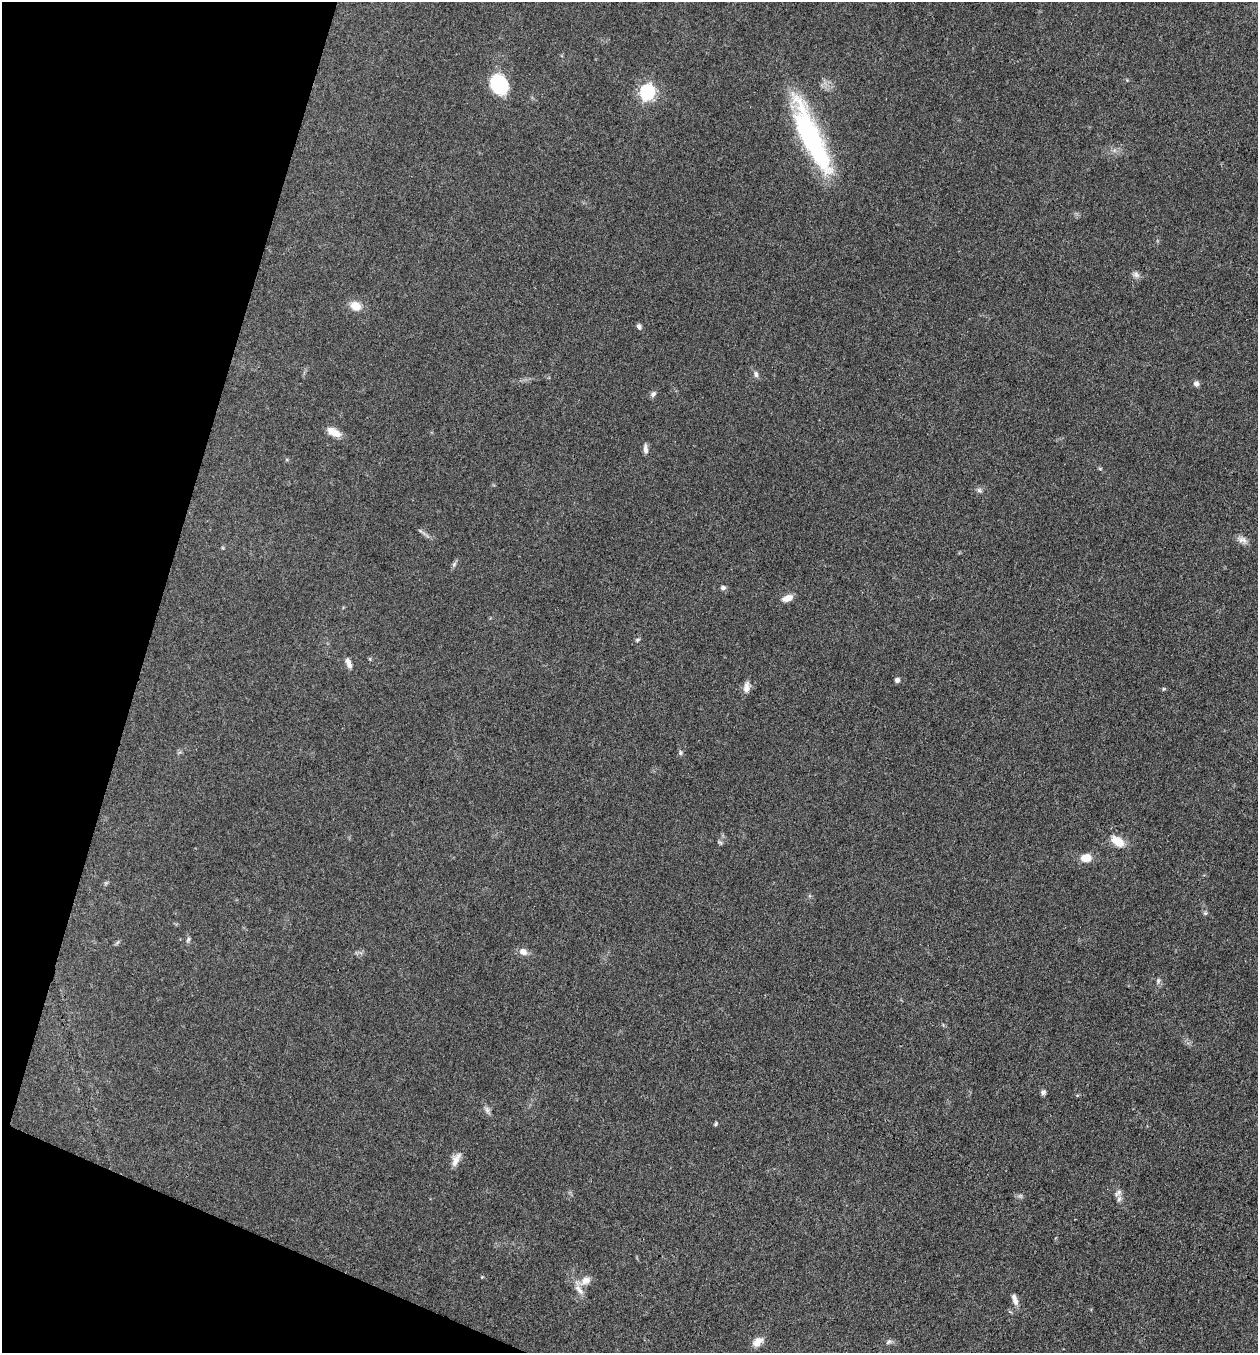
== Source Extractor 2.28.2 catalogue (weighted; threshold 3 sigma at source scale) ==
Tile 9 of 4 x 4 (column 1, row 3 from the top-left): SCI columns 265-1520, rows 1354-2704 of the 5421 x 5407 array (HDU 1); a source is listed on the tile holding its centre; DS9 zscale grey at full resolution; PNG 1260 x 1355 px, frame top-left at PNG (2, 2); no overlay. Shown black and unused: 15% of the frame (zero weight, under 3 of 4 exposures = <1% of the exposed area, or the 3 px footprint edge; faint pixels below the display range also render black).
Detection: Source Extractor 2.28.2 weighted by HDU 2 'WHT'; one run over the whole footprint, this tile lists its part. Background 0.0928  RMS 0.0064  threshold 0.0289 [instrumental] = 3 sigma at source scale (4.5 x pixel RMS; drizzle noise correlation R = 1.50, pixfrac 1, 0.05/0.05 arcsec/px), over >= 5 px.
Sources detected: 43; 3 inside a brighter listed object's ellipse — not listed separately; the other 40 listed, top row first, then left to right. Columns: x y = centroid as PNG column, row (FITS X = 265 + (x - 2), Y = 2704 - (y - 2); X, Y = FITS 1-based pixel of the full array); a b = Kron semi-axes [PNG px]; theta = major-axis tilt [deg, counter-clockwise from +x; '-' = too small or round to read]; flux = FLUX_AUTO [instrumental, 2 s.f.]
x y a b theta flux
498 84 17 14 -55 44
647 92 7 6 - 160
811 137 91 20 -66 100
1136 275 11 7 -33 2.5
355 306 12 10 -24 8.4
639 326 7 5 -56 2
756 374 8 6 -74 2
1196 383 8 7 - 2.1
653 394 9 6 47 1.9
334 432 16 8 -29 8
645 449 13 5 -85 2.7
979 490 8 6 -27 1.7
420 531 6 4 -44 0.99
1242 540 16 8 -20 3.7
454 564 8 5 47 1.4
723 588 7 6 - 1.6
787 598 12 7 21 5.7
638 640 6 5 - 1.1
348 663 14 6 -68 3.3
897 680 5 5 - 2.5
747 687 15 8 79 4.3
1163 689 5 3 - 0.67
680 753 7 6 - 1.4
1118 841 16 9 -36 11
720 842 8 4 -35 0.97
1086 858 11 8 2 8.2
1205 913 6 5 - 1
188 939 8 5 52 1.4
523 952 10 8 -26 4.2
1158 981 7 5 90 1.4
1043 1092 6 5 - 2
487 1110 12 6 -67 2.3
716 1124 6 4 44 0.93
456 1159 19 9 68 5.5
1119 1192 9 7 74 2.5
482 1277 4 3 - 0.54
585 1281 21 9 21 6.1
1015 1302 12 7 -85 3.4
758 1342 14 9 38 5.6
889 1342 8 6 41 1.6